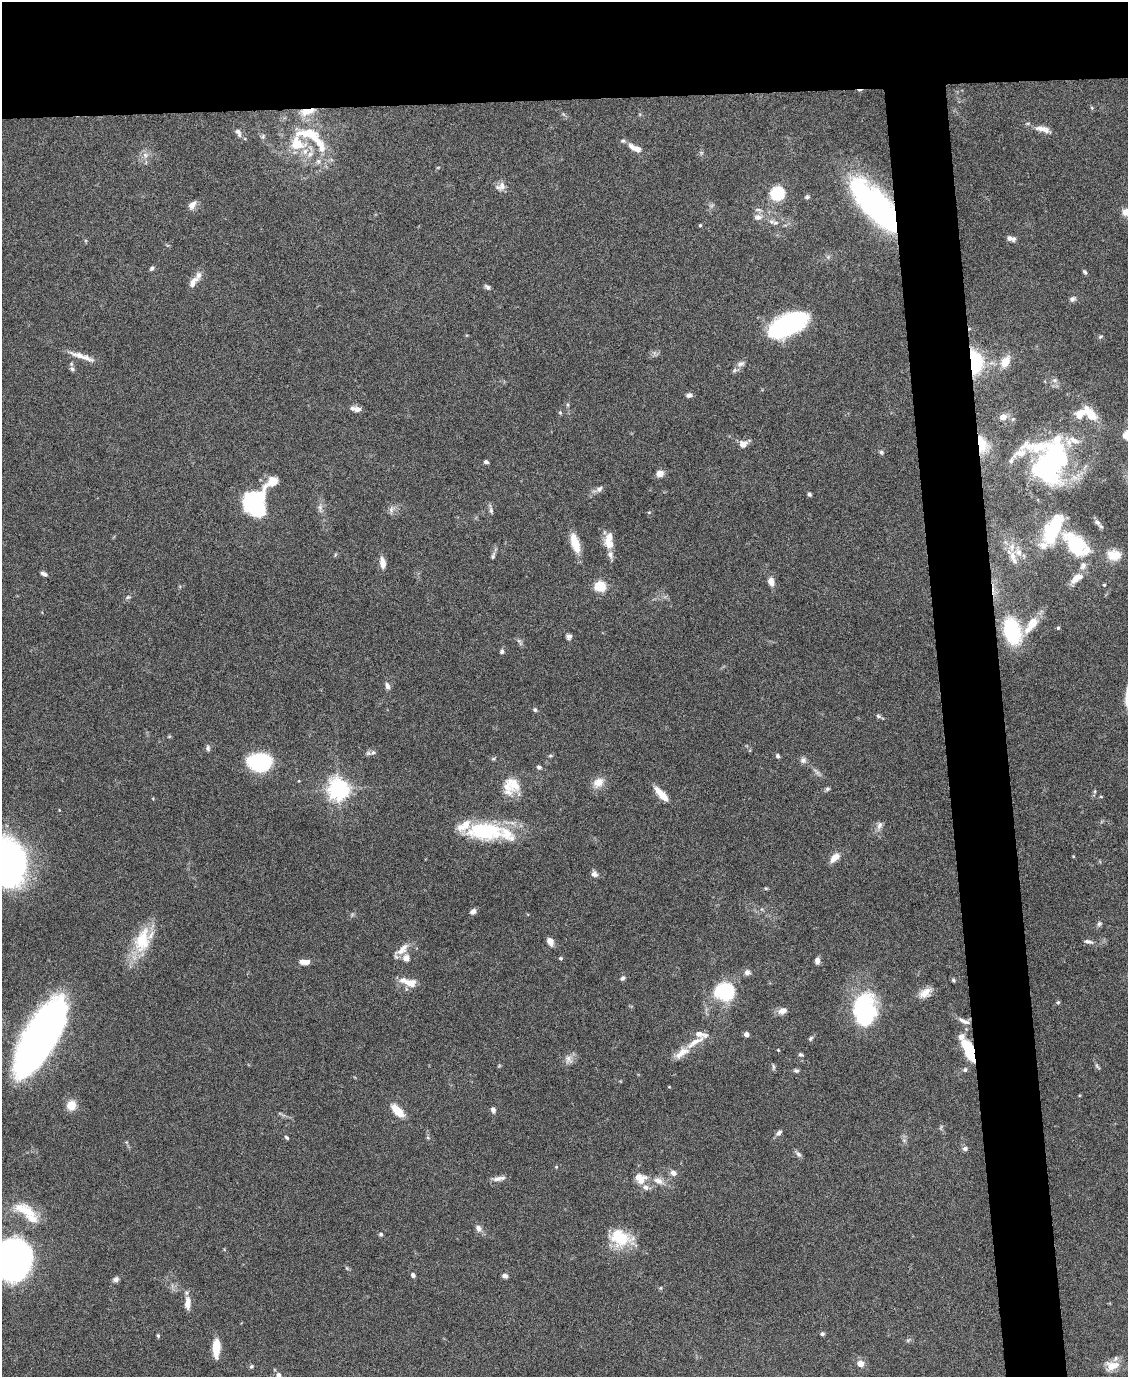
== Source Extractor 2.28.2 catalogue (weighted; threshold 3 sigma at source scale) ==
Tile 2 of 4 x 3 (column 2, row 1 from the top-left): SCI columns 1129-2254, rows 2979-4353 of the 4507 x 4480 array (HDU 1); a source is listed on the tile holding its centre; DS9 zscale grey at full resolution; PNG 1130 x 1379 px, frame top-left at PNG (2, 2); no overlay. Shown black and unused: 12% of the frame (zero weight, under 4 of 8 exposures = <1% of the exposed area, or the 3 px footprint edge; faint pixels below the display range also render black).
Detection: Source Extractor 2.28.2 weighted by HDU 2 'WHT'; one run over the whole footprint, this tile lists its part. Background 0.0544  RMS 0.0038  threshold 0.0155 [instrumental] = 3 sigma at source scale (4.09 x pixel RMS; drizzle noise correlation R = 1.36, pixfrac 0.8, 0.05/0.05 arcsec/px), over >= 5 px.
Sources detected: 189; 1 too faint to see at this stretch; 4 inside a brighter object's white glare — not listed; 25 inside a brighter listed object's ellipse — not listed separately; the other 159 listed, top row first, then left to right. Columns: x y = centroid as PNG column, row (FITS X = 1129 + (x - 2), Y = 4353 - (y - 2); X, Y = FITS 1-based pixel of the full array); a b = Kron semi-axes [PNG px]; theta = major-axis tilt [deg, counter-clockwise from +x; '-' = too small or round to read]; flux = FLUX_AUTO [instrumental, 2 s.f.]
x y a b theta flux
307 111 18 7 12 4.5
1043 129 21 7 -15 3.2
238 133 12 6 -65 1.3
311 136 47 16 -31 15
635 148 17 7 -26 3.6
310 154 8 6 62 1.6
145 155 8 8 - 1.8
318 161 6 6 - 0.89
502 186 11 10 - 2.3
777 193 11 10 - 16
807 197 6 5 - 0.62
877 202 59 18 -38 72
192 205 10 7 51 2.3
1127 212 10 8 5 3.3
758 217 12 8 4 2.1
775 223 9 6 -8 1.2
700 225 4 3 - 0.42
1010 238 8 6 -52 1.1
152 268 7 5 55 0.7
1085 272 6 4 -61 0.6
193 282 20 8 59 2.8
487 287 8 5 -41 0.88
1073 299 8 6 30 0.97
788 325 32 15 26 68
1100 337 6 4 18 0.49
82 356 35 6 -19 3.7
975 361 29 16 -79 22
1005 362 13 9 60 5.5
741 364 12 7 26 1.8
72 369 8 6 -40 0.89
689 395 7 5 4 1.2
357 409 12 6 -5 2
560 412 5 5 - 0.47
1090 414 23 11 -49 7.7
1003 417 7 6 - 3.3
743 444 10 8 12 2.3
982 444 20 11 -71 11
881 452 7 5 -64 0.66
1051 460 54 47 88 80
486 462 5 4 - 0.83
660 473 8 7 - 2.2
272 481 25 10 38 5.2
599 489 10 6 41 1.3
809 494 5 4 - 0.66
253 505 28 16 -49 26
320 507 8 6 -70 1.2
391 510 10 6 88 1.3
491 510 9 5 -75 0.87
1097 522 11 6 -47 1.4
1054 530 35 14 59 26
609 537 17 9 62 3.4
575 543 22 8 -73 6.7
1075 544 33 19 -49 22
1018 552 16 10 -76 4.6
335 555 6 3 72 0.41
610 555 10 8 -78 1.6
1114 555 17 13 -6 5.3
493 556 11 5 76 0.95
383 563 13 7 -81 2.7
44 574 8 4 -24 1.1
1076 578 17 8 38 3.9
771 581 11 7 -80 2.2
1104 585 3 3 - 0.46
600 586 8 8 - 9.9
128 597 7 5 20 0.68
1032 623 18 11 54 6.2
1058 628 5 4 - 0.48
1012 631 22 14 -74 29
569 637 7 6 - 1
519 641 7 4 -18 0.61
502 651 7 5 67 0.77
387 686 9 6 -67 1.4
535 710 6 5 - 0.57
878 716 7 5 -35 0.79
169 736 6 4 1 0.38
208 748 8 5 86 0.96
373 753 8 6 32 1
550 756 6 4 18 0.45
778 756 5 4 - 0.75
493 759 6 3 18 0.47
803 760 9 8 - 1.2
259 762 23 17 -5 25
539 767 6 5 - 0.88
598 782 16 12 28 3.7
513 784 24 15 -55 6.6
338 789 7 7 - 240
827 789 6 6 - 0.61
1095 791 6 4 72 0.5
661 794 20 6 -47 5.3
1101 797 5 3 - 0.29
879 825 12 7 69 1.6
485 831 45 21 -1 26
1073 856 5 3 - 0.28
835 857 12 7 42 3.4
5 861 50 40 -60 110
594 874 9 8 - 1.3
766 888 5 4 - 0.39
473 911 7 6 - 1.3
1099 924 8 6 56 0.82
142 940 35 19 75 14
1088 941 12 5 -10 1.2
550 942 9 6 -62 2.2
402 949 23 9 40 3.5
406 958 8 8 - 2.3
561 958 4 4 - 0.57
817 961 7 5 -85 1.6
306 962 9 6 10 2.1
747 972 8 7 - 1.3
623 978 6 5 - 0.7
953 980 5 5 - 0.58
411 983 16 10 -6 4
725 991 14 13 - 30
925 993 18 10 32 3.5
1058 1002 5 4 - 0.45
865 1007 36 25 -80 33
782 1011 12 8 21 2.2
964 1021 19 6 -23 2.2
746 1034 4 4 - 2.1
41 1037 67 24 61 200
811 1038 7 5 52 0.62
695 1042 35 7 32 5
778 1050 4 3 - 0.31
969 1050 22 9 -69 15
801 1055 6 5 - 0.63
568 1059 12 10 -77 2.2
1097 1066 10 3 -50 0.6
773 1067 9 4 -89 0.6
965 1070 6 5 - 0.76
796 1071 7 5 -14 0.72
71 1105 12 11 - 4.3
493 1110 7 5 -72 1.2
398 1111 14 7 -46 7.7
779 1133 9 6 49 1.2
286 1137 5 4 - 0.55
428 1138 5 3 - 0.42
965 1148 7 6 - 1
798 1154 9 6 -49 1
556 1167 5 3 - 0.32
673 1173 8 7 - 1.6
499 1178 17 6 11 1.9
640 1178 15 12 -20 4.9
658 1181 14 8 -25 2.9
25 1210 34 14 -24 9.8
478 1228 9 7 -69 1.6
381 1234 5 5 - 0.59
620 1238 28 20 -16 12
13 1261 28 25 81 220
413 1275 4 4 - 1.3
505 1276 5 4 - 1.5
116 1279 7 6 - 1.2
188 1303 17 8 88 3.1
822 1334 5 4 - 0.7
158 1336 5 3 - 0.51
908 1340 7 4 18 0.54
216 1347 18 7 88 7.5
860 1363 7 6 - 3.1
251 1366 6 5 - 0.56
1112 1366 19 12 11 5.2
278 1375 5 5 - 1.1
Overlapping masked pixels (flux is a lower limit): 6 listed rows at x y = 307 111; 877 202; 975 361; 982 444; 1012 631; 969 1050
Isophote crosses this tile's border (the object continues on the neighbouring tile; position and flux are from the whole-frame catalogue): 4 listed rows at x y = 1127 212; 5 861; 13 1261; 278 1375